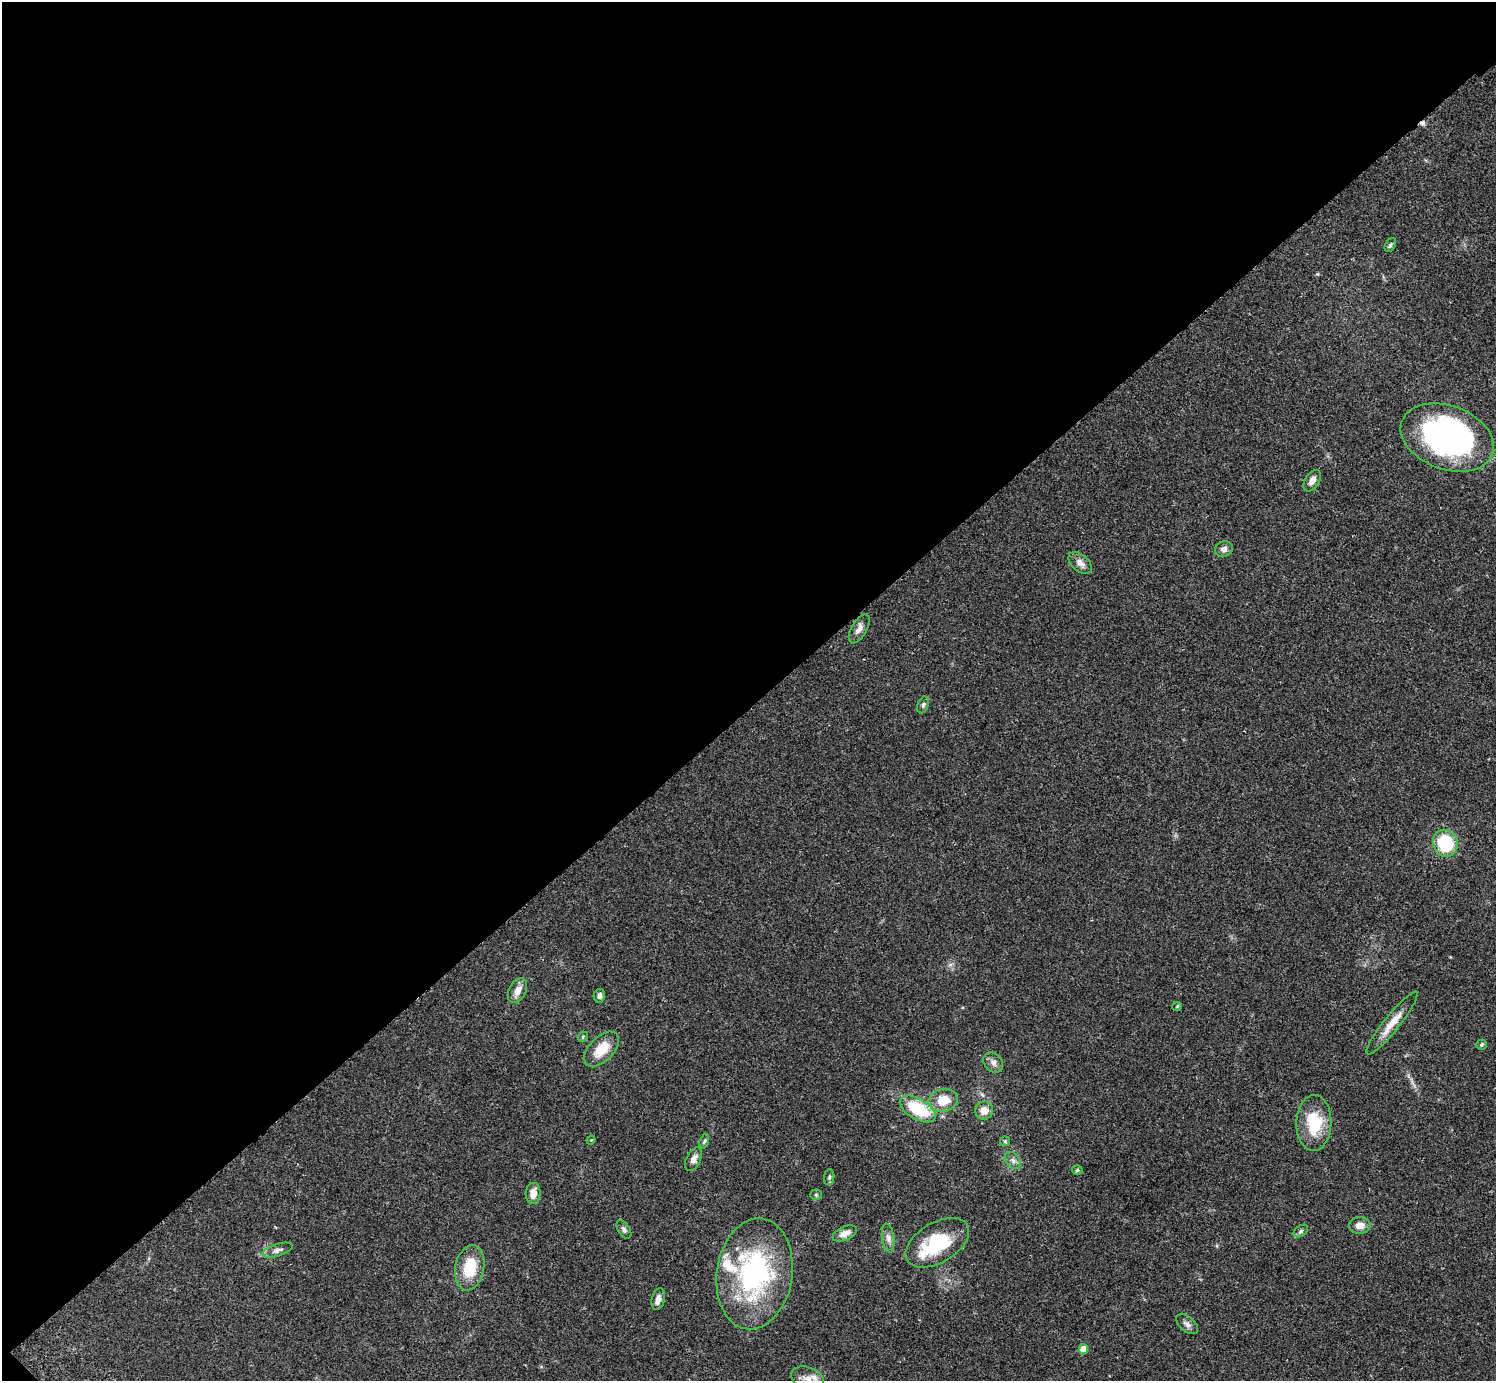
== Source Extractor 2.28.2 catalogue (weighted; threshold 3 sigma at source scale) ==
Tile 5 of 4 x 4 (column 1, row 2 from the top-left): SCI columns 48-1541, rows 3103-4481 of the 6070 x 6064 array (HDU 1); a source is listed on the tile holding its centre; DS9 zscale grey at full resolution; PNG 1498 x 1383 px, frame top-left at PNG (2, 2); each listed source drawn as its Kron ellipse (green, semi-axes under 4 px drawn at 4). Shown black and unused: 51% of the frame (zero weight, under 2 of 3 exposures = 3% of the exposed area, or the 3 px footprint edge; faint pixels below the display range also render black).
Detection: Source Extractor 2.28.2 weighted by HDU 2 'WHT'; one run over the whole footprint, this tile lists its part. Background 0.061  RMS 0.0072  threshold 0.0325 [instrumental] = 3 sigma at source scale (4.5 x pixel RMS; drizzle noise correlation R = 1.50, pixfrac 1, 0.05/0.05 arcsec/px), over >= 5 px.
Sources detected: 47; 1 cosmic-ray / hot-pixel residue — neither listed nor drawn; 4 inside a brighter listed object's ellipse — not listed separately; the other 42 listed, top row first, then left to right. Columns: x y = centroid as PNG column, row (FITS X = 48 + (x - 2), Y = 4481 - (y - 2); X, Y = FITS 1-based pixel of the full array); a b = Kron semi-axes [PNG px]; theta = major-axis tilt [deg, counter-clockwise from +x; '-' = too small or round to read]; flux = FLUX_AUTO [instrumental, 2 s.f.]
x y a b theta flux
1390 245 7 5 58 1.4
1447 437 48 32 -20 180
1312 481 12 7 57 4.5
1224 549 9 7 20 3
1080 563 14 8 -41 4.5
859 629 16 7 61 4
923 705 9 5 68 1.6
1445 843 14 12 -67 35
517 991 13 8 62 5.9
599 996 7 5 76 2.3
1177 1006 5 4 - 0.68
1392 1023 39 8 51 10
583 1037 5 4 - 0.83
1482 1045 5 5 - 1
602 1049 21 12 46 14
993 1062 11 8 -48 3.2
943 1100 15 11 12 14
918 1109 20 10 -30 34
984 1110 9 9 - 6.5
1314 1123 28 17 89 28
591 1140 4 3 - 0.65
704 1141 7 4 70 1.2
1005 1141 5 5 - 0.84
693 1159 13 7 64 3.7
1013 1160 9 6 -49 2.6
1077 1170 5 4 - 1.2
829 1177 8 5 82 1.3
533 1193 10 7 85 6.6
816 1195 5 5 - 0.9
1360 1225 11 8 4 6
624 1229 10 6 -57 2
1301 1231 8 5 37 1.5
845 1233 13 7 23 4.8
888 1238 14 6 -81 3.1
937 1243 35 20 30 39
278 1250 16 6 17 2.9
470 1268 23 14 79 22
755 1274 56 38 81 110
658 1299 11 6 77 4.1
1187 1324 13 7 -40 3
1083 1349 5 5 - 8.7
808 1379 17 11 -21 7.2
Isophote crosses this tile's border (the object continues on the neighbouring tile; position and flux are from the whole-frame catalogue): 1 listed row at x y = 808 1379